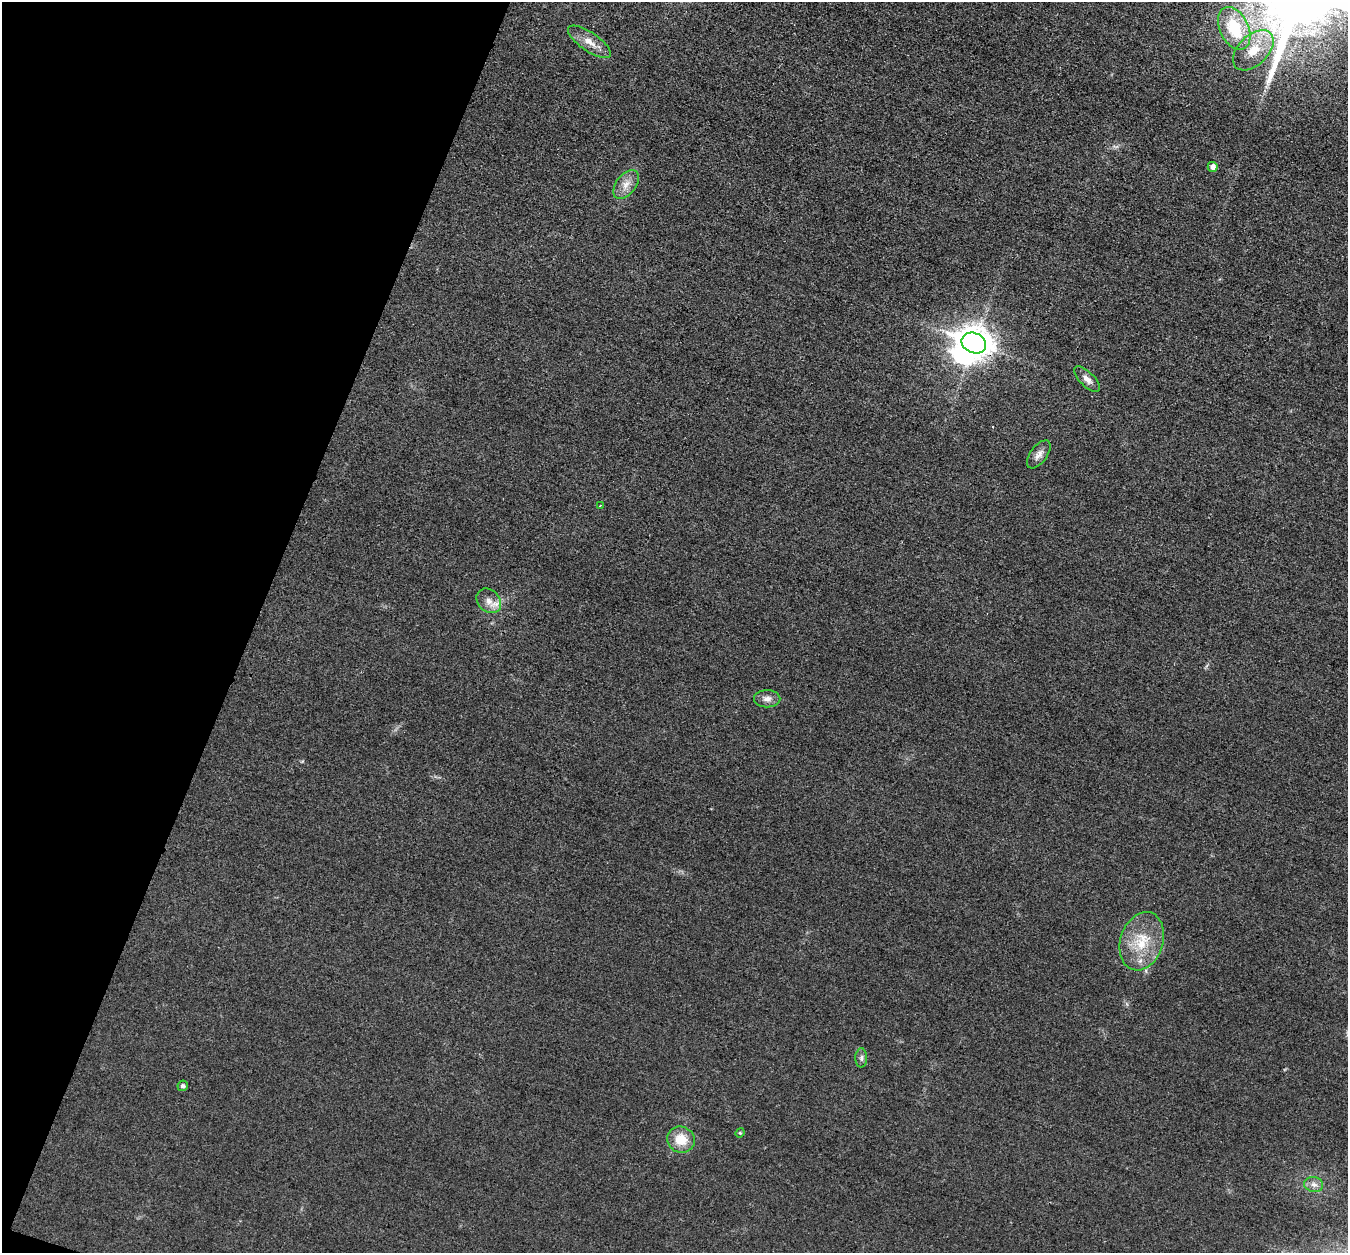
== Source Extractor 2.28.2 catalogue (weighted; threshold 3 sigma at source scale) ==
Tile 9 of 4 x 4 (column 1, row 3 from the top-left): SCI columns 3-1348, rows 1388-2638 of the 5390 x 5407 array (HDU 1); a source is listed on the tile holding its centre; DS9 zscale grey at full resolution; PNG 1350 x 1255 px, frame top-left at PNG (2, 2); each listed source drawn as its Kron ellipse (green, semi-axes under 4 px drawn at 4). Shown black and unused: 19% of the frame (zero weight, under 3 of 4 exposures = <1% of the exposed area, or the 3 px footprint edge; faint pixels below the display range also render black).
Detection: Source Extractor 2.28.2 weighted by HDU 2 'WHT'; one run over the whole footprint, this tile lists its part. Background 0.0314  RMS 0.0049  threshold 0.0219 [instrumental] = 3 sigma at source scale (4.5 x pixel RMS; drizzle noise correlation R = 1.50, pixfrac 1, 0.05/0.05 arcsec/px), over >= 5 px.
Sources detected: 19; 1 inside a brighter object's white glare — neither listed nor drawn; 1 inside a brighter listed object's ellipse — not listed separately; the other 17 listed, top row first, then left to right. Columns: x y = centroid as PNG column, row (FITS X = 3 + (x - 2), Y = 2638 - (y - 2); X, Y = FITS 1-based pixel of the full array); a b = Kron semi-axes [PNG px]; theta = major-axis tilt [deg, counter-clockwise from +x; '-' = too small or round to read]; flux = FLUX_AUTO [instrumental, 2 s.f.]
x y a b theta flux
1234 28 23 14 -64 22
589 42 25 9 -34 5.9
1253 50 24 15 44 13
1213 167 5 5 - 2.8
626 184 17 9 53 4.9
974 343 13 10 -23 820
1087 379 17 7 -45 3.2
1039 454 16 8 53 3.1
600 506 3 2 - 0.43
489 601 13 10 -45 4.6
767 699 13 8 -1 2.9
1142 941 30 21 72 18
861 1058 10 6 89 1.5
183 1086 5 5 - 1.2
740 1133 5 4 - 0.6
681 1140 14 13 - 9.7
1314 1185 9 7 -12 2.5
Overlapping masked pixels (flux is a lower limit): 1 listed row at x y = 974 343
Isophote crosses this tile's border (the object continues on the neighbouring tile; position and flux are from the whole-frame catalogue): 1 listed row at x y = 1234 28